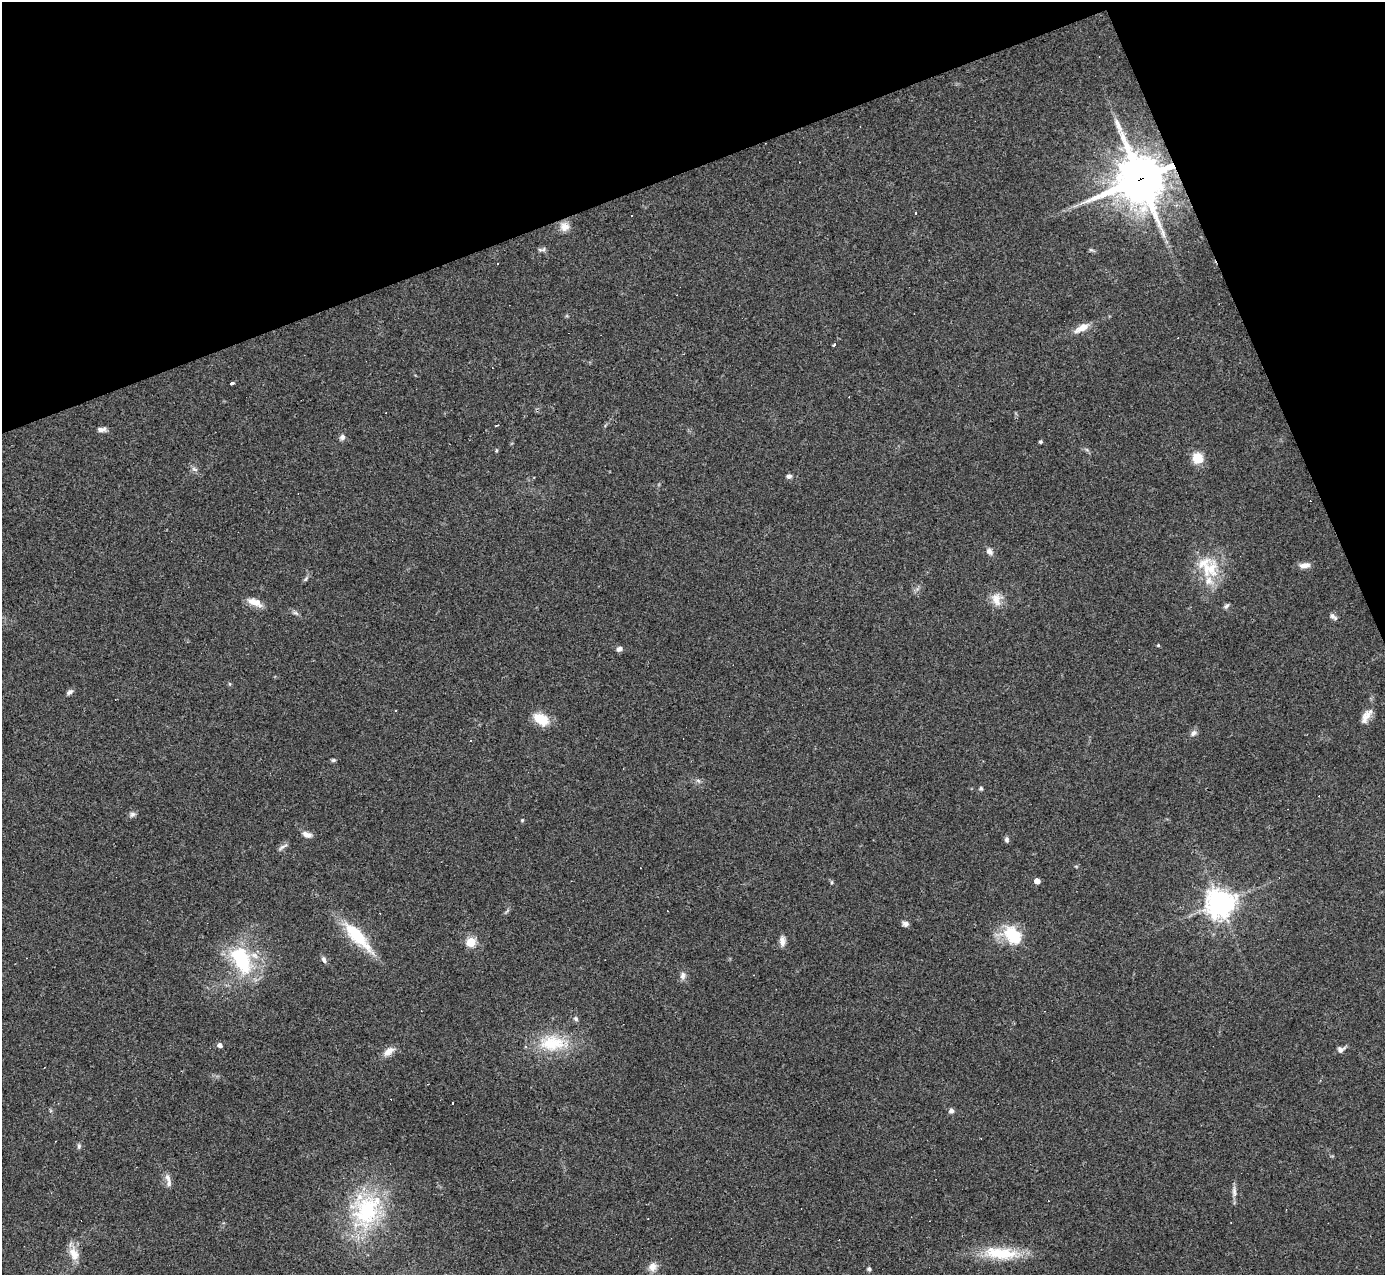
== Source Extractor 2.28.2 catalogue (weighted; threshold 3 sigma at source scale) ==
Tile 3 of 4 x 4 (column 3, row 1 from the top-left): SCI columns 2765-4147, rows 4096-5368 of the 5529 x 5516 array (HDU 1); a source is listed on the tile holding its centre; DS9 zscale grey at full resolution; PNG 1387 x 1277 px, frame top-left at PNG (2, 2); no overlay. Shown black and unused: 19% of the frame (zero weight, under 3 of 4 exposures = <1% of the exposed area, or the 3 px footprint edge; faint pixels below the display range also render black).
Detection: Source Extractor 2.28.2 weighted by HDU 2 'WHT'; one run over the whole footprint, this tile lists its part. Background 0.0847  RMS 0.0056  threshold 0.0253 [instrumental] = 3 sigma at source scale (4.5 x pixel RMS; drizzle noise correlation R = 1.50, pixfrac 1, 0.05/0.05 arcsec/px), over >= 5 px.
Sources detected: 74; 10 cosmic-ray / hot-pixel residue — not listed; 1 inside a brighter listed object's ellipse — not listed separately; the other 63 listed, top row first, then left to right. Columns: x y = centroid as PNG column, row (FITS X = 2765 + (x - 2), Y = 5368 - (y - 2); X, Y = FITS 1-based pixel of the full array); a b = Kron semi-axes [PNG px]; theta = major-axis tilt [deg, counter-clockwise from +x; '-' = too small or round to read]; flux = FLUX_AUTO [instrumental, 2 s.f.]
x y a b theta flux
1140 179 16 16 - 2300
565 226 12 12 - 4.7
540 250 7 4 1 1.2
1091 250 7 4 -18 0.89
498 263 3 3 - 1.7
1082 328 21 8 28 6.1
835 344 3 3 - 19
231 383 3 3 - 17
496 425 4 2 - 0.6
102 429 12 6 4 2.4
342 437 7 7 - 1.9
1041 442 4 3 - 0.95
1197 458 11 11 - 9.9
195 469 10 4 -26 1.5
789 476 7 6 - 1.6
990 552 9 7 -46 2.5
1305 565 14 7 4 3.5
1209 569 28 24 48 22
306 579 7 4 59 1
996 599 19 13 -81 6.6
255 602 20 9 -21 5.6
1226 606 8 5 49 1.3
296 613 9 5 -26 1.4
1332 616 10 6 -33 1.8
1158 645 4 3 - 0.63
619 649 6 5 - 2.4
70 692 9 5 32 1.7
1366 716 22 9 57 5.4
541 719 18 11 -27 12
1193 733 9 6 42 2.1
471 740 3 2 - 0.44
333 760 6 5 - 0.89
698 780 7 4 -20 1.1
981 788 5 4 - 0.97
132 814 8 7 - 1.7
522 820 4 4 - 0.51
307 834 12 7 -17 3.1
1007 840 7 6 - 1.3
283 847 15 4 31 1.5
1037 881 4 4 - 5.6
1220 903 9 8 - 690
905 924 8 6 -6 1.9
1013 935 27 19 -48 20
357 936 40 12 -47 28
782 941 13 7 -89 3
471 942 5 5 - 31
324 959 9 6 -71 1.7
241 960 43 24 -63 40
683 976 11 7 83 2.4
576 1019 7 6 - 1.3
553 1044 39 21 9 25
220 1045 6 5 - 2
1341 1049 9 7 25 2.3
389 1051 14 8 34 4.6
951 1111 6 6 - 1.8
79 1146 7 5 77 1.1
168 1177 13 7 -78 3.1
1234 1191 16 5 -86 2.6
366 1210 50 36 72 60
1000 1253 48 15 -4 23
74 1254 17 11 -65 7
653 1267 12 10 54 3.9
869 1269 5 4 - 1
Overlapping masked pixels (flux is a lower limit): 1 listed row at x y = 1140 179